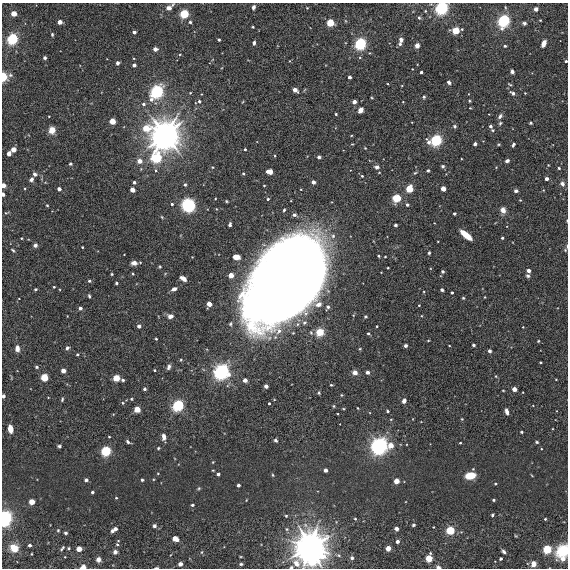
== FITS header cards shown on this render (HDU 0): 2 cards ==
NAXIS1  =                  566
NAXIS2  =                  566

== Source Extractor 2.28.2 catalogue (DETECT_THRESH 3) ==
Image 566 x 566 px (HDU 0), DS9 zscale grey, 1 PNG px = 1 image px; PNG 570 x 570 px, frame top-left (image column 1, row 566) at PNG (2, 3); no overlay
Background 0.0011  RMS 0.0071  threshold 0.0212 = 3 sigma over >= 5 px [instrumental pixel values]
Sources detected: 286; all 286 listed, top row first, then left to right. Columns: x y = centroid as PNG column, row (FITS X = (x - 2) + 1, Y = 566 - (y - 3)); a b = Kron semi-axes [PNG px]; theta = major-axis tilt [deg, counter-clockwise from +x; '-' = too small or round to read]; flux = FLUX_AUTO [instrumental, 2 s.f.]
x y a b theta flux
169 7 11 6 36 2.8
253 7 4 3 - 1.7
442 7 4 4 - 300
505 7 5 3 - 0.49
307 8 4 3 - 0.33
536 9 5 4 - 1.5
425 11 3 3 - 0.45
14 14 4 4 - 13
184 14 4 4 - 73
419 18 5 4 - 0.73
504 20 4 4 - 240
540 20 2 2 - 0.37
60 22 4 3 - 6.4
190 22 4 4 - 0.68
330 23 4 4 - 37
524 23 5 4 - 0.9
253 27 3 3 - 0.59
462 29 3 3 - 0.47
455 30 4 4 - 37
134 32 3 3 - 2.4
52 34 4 3 - 0.64
12 39 4 4 - 170
219 40 3 3 - 0.77
401 40 4 4 - 1.8
254 43 4 3 - 1.5
360 43 4 4 - 220
544 43 6 4 67 2.9
400 44 5 4 - 0.91
417 46 5 5 - 1.8
505 46 3 3 - 0.75
155 49 4 3 - 4.1
45 58 3 3 - 1.2
566 61 3 3 - 0.79
118 63 4 3 - 1.9
134 65 3 3 - 2.6
412 69 2 2 - 0.31
512 71 4 3 - 1.6
421 72 3 3 - 1.4
10 75 6 5 - 0.9
3 77 4 3 - 96
349 77 3 3 - 2.3
449 82 4 3 - 1.7
510 84 5 2 - 0.48
295 90 4 3 - 5.5
157 91 5 4 - 290
190 93 3 3 - 0.42
513 93 7 5 -33 1.4
525 93 3 2 - 0.36
424 97 4 4 - 0.78
372 98 4 2 - 0.39
199 101 5 4 - 1
469 101 3 3 - 0.47
354 102 3 3 - 4.2
143 104 5 4 - 1.1
470 108 3 3 - 0.36
361 110 6 5 - 2.2
336 114 3 3 - 0.68
49 116 3 2 - 0.35
500 116 7 5 50 1.4
112 121 4 4 - 17
500 123 6 5 - 0.72
531 123 4 3 - 0.66
454 126 5 4 - 0.84
490 126 3 3 - 1.2
146 128 5 4 - 19
52 130 6 5 - 5.6
493 130 4 4 - 0.52
165 135 11 10 - 690
436 140 5 4 - 200
352 144 3 3 - 0.34
475 144 4 3 - 1.4
499 144 5 3 - 0.49
513 145 4 3 - 0.96
365 148 4 2 - 0.38
13 149 5 4 - 3.3
245 149 3 3 - 0.83
9 154 4 4 - 3.8
319 157 4 3 - 1.1
156 158 4 4 - 96
139 161 6 5 - 3
507 161 4 3 - 1.7
70 164 4 3 - 0.78
443 166 4 4 - 0.95
212 167 4 3 - 0.4
377 167 6 5 - 1.5
559 168 3 3 - 0.54
428 170 3 3 - 0.74
269 171 6 4 -1 5.7
415 173 5 4 - 0.59
35 174 6 5 - 1.4
243 174 4 3 - 0.6
362 176 4 4 - 0.54
31 179 5 5 - 1.3
546 179 3 3 - 2.7
134 182 3 3 - 1.2
313 182 3 3 - 3.5
562 184 6 6 - 1.8
3 185 3 3 - 7.2
185 185 4 4 - 0.8
264 186 3 2 - 0.41
59 189 3 3 - 3.2
409 189 4 4 - 38
443 189 4 3 - 9.6
132 190 4 4 - 3
516 191 5 4 - 1.2
3 194 4 3 - 1.3
397 198 4 4 - 55
268 199 3 3 - 0.72
520 200 3 3 - 0.32
226 201 3 3 - 0.47
172 204 3 3 - 0.9
47 205 3 3 - 0.44
188 205 9 8 - 28
407 205 4 4 - 0.88
284 210 4 3 - 0.62
503 210 5 5 - 3.4
6 213 7 3 7 0.51
454 214 3 3 - 1.1
294 215 5 4 - 1.1
162 217 5 3 - 0.4
567 221 4 2 - 0.44
230 224 4 3 - 1
395 225 3 3 - 0.93
466 235 10 4 -40 12
21 238 3 2 - 0.38
502 238 3 3 - 0.85
35 245 5 4 - 1.5
82 247 3 2 - 0.46
13 250 5 3 - 0.62
565 250 5 4 - 0.49
429 253 3 3 - 0.65
379 256 3 2 - 0.68
236 257 6 4 -12 5.1
385 257 3 2 - 0.38
134 263 6 5 - 2.6
160 267 4 4 - 0.46
388 268 3 2 - 0.38
443 271 3 3 - 1.2
528 271 4 3 - 3.5
112 274 3 2 - 0.47
133 274 3 3 - 0.58
231 275 4 4 - 10
528 276 5 5 - 0.89
183 278 7 4 -30 2.6
89 281 3 3 - 0.78
285 281 74 43 56 1400
116 283 3 3 - 0.64
54 287 3 2 - 0.48
35 289 3 3 - 0.61
174 289 6 4 26 1.8
442 290 3 3 - 0.81
424 292 3 2 - 0.37
452 293 3 3 - 1
89 296 4 3 - 0.7
19 298 3 2 - 0.27
463 298 4 4 - 0.51
209 304 4 3 - 8.7
419 305 3 3 - 0.43
328 307 6 4 66 1.2
80 308 3 3 - 1.9
170 316 5 4 - 3.1
366 316 4 4 - 0.6
230 324 6 5 - 0.81
139 326 3 3 - 2.7
377 326 3 2 - 0.5
523 327 2 2 - 0.31
320 332 7 7 - 7.7
368 333 4 3 - 0.63
156 339 3 3 - 0.53
538 341 3 2 - 0.41
473 345 3 3 - 1.2
405 346 4 4 - 0.97
449 346 3 2 - 0.3
17 348 7 5 89 2.2
67 348 5 4 - 1
489 351 4 3 - 1.3
77 354 3 3 - 0.76
540 362 3 2 - 0.49
36 367 5 4 - 0.71
169 367 7 4 66 1.4
63 370 4 3 - 7.2
154 370 3 2 - 0.54
222 371 5 4 - 520
355 372 4 4 - 3.8
367 372 3 3 - 2.9
496 376 4 4 - 0.45
44 377 4 4 - 37
116 378 4 4 - 25
556 379 3 2 - 0.3
123 380 4 3 - 0.79
245 380 4 3 - 5
331 385 4 3 - 0.48
266 386 4 4 - 1.9
144 389 3 3 - 1.5
514 389 4 3 - 7.3
503 390 3 2 - 0.34
319 393 4 3 - 0.57
341 395 4 3 - 0.4
3 396 4 3 - 1
62 399 5 3 - 0.67
131 399 4 4 - 0.44
404 401 4 4 - 2.6
123 403 5 4 - 0.58
269 403 3 3 - 0.66
178 405 4 4 - 190
334 406 4 4 - 0.49
358 408 3 2 - 0.34
137 409 4 4 - 20
387 411 3 3 - 0.59
507 412 6 3 -79 2.1
391 419 4 3 - 0.34
462 419 3 3 - 0.44
10 429 6 4 -80 6.2
521 432 3 2 - 0.55
109 437 3 2 - 0.4
164 437 7 4 -86 2.2
276 440 5 4 - 0.9
128 442 6 3 -35 0.94
537 442 4 3 - 0.6
460 443 3 2 - 0.4
379 445 5 5 - 640
391 445 5 4 - 8.6
59 446 4 3 - 0.79
158 448 3 3 - 0.52
106 451 4 4 - 99
325 470 3 3 - 3
158 473 4 2 - 0.31
218 474 3 3 - 1.7
273 475 5 3 - 0.45
470 476 9 6 9 9.8
86 480 4 3 - 1.2
142 480 3 3 - 0.67
396 481 4 4 - 11
495 484 3 3 - 0.61
238 485 3 3 - 1.8
199 488 5 4 - 0.51
92 492 3 3 - 1.1
116 498 3 3 - 0.5
494 500 3 3 - 0.89
32 502 4 4 - 13
192 505 3 3 - 0.89
492 515 3 3 - 0.62
286 516 4 3 - 0.54
5 518 5 4 - 440
355 519 4 3 - 0.52
545 519 3 3 - 0.46
413 525 4 3 - 0.67
154 526 4 4 - 1.2
433 527 2 2 - 0.32
115 529 3 3 - 1.5
396 529 4 4 - 1.8
58 530 3 3 - 0.45
450 530 4 4 - 52
112 531 4 3 - 1.7
66 533 3 3 - 0.79
516 536 5 3 - 0.4
175 538 5 4 - 9
397 541 3 3 - 2
117 544 5 5 - 0.75
30 545 3 3 - 1.6
310 547 12 11 - 800
14 548 7 6 - 7.9
62 548 5 2 - 0.74
69 548 3 3 - 0.52
388 548 4 4 - 7.4
79 549 4 4 - 9.5
547 549 4 4 - 61
504 551 5 4 - 1.1
563 551 15 12 37 12
115 552 5 4 - 1.6
202 552 5 3 - 0.49
31 554 3 2 - 0.37
65 557 3 2 - 0.27
352 558 4 4 - 0.98
429 558 4 4 - 29
98 559 5 4 - 2.3
501 559 3 3 - 1.2
563 559 4 4 - 3.5
312 561 6 5 - 34
180 564 4 4 - 1.7
241 564 4 3 - 0.65
533 564 6 5 - 2.5
83 567 4 3 - 4.5
291 567 4 4 - 0.67
438 567 4 3 - 1.8
156 568 5 2 - 0.67
At the frame edge (FLAGS 8, measured only in part): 14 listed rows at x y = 169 7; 442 7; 566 61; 3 77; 3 185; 3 194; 567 221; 3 396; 5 518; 563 551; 83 567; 291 567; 438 567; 156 568